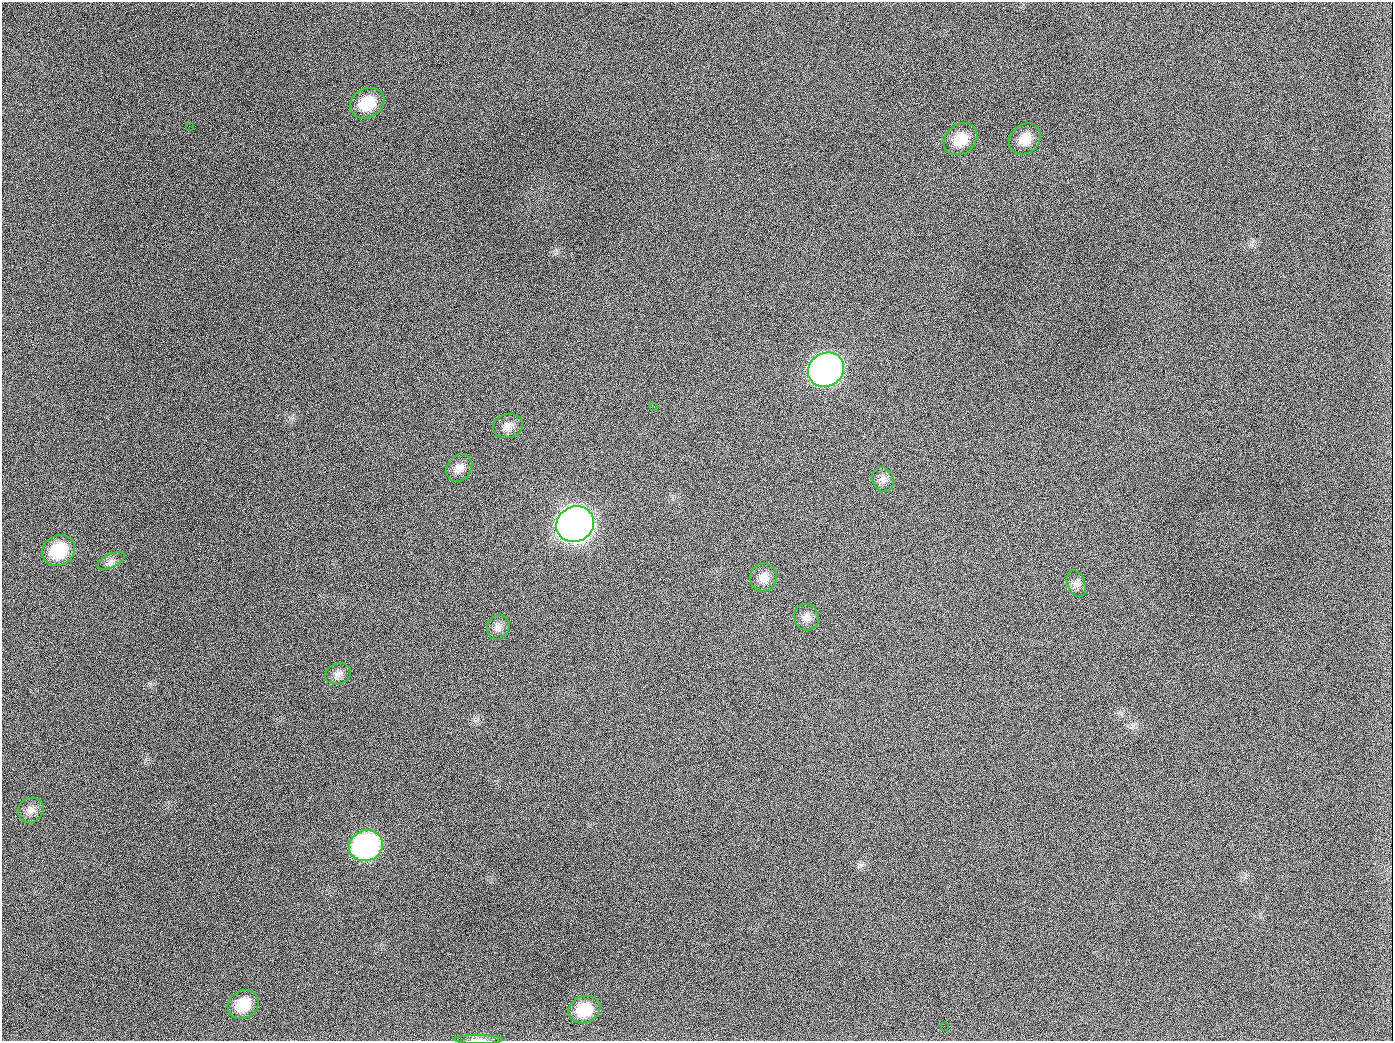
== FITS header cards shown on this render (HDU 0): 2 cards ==
NAXIS1  =                 1391
NAXIS2  =                 1039

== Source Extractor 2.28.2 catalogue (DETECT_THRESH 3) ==
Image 1391 x 1039 px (HDU 0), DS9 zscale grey, 1 PNG px = 1 image px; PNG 1395 x 1043 px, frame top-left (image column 1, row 1039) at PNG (2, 2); each listed source drawn as its Kron ellipse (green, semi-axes under 4 px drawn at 4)
Background 1410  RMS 67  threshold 200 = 3 sigma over >= 5 px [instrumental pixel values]
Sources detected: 23; all 23 listed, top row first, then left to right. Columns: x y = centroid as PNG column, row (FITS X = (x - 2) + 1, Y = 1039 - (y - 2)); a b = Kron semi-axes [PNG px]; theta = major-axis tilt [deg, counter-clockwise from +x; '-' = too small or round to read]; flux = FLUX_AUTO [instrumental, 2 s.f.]
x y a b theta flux
367 103 18 14 28 1.4e+05
189 126 2 2 - 5.9e+03
961 139 18 14 39 9.6e+04
1025 139 17 14 41 6.5e+04
826 370 19 16 32 2.5e+06
654 407 3 2 - 3.7e+03
508 426 15 12 16 3.5e+04
459 468 15 12 54 3.7e+04
883 479 13 10 -67 2.8e+04
575 524 19 17 28 5.6e+06
59 550 17 14 31 1.9e+05
111 561 14 7 24 2.4e+04
763 577 14 13 - 4.2e+04
1076 584 14 9 -69 2.6e+04
806 617 13 12 - 3.2e+04
498 627 13 11 60 2.8e+04
338 674 13 10 23 3.1e+04
31 810 13 12 - 3.4e+04
366 846 17 15 26 1.1e+06
243 1004 16 14 34 1.2e+05
584 1009 16 13 23 1.2e+05
944 1026 2 2 - 4.3e+03
478 1039 25 3 0 1.9e+04
At the frame edge (FLAGS 8, measured only in part): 1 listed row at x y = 478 1039